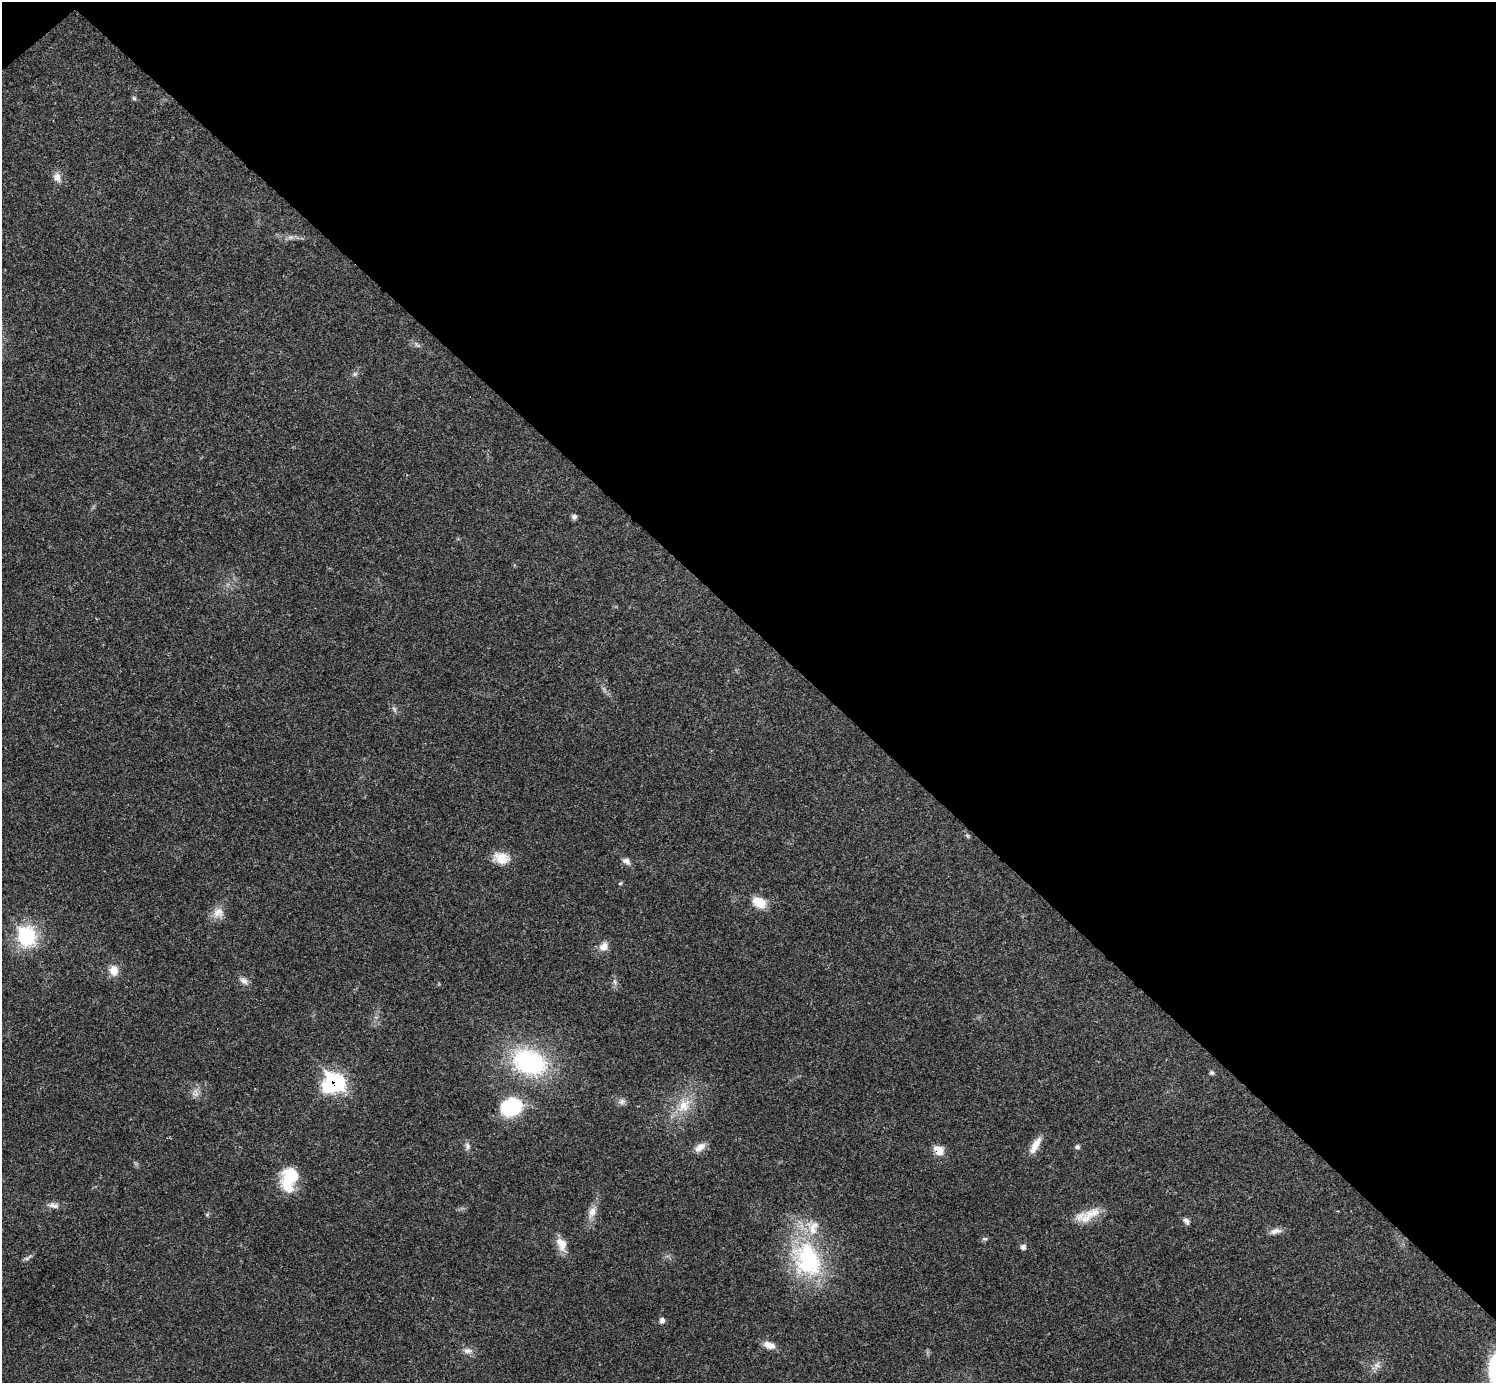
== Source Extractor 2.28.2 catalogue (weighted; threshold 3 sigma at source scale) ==
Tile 3 of 4 x 4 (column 3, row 1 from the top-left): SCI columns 2989-4482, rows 4303-5683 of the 5984 x 5984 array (HDU 1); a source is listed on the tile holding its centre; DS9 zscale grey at full resolution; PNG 1498 x 1385 px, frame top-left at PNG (2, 2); no overlay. Shown black and unused: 46% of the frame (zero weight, under 3 of 4 exposures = <1% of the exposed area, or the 3 px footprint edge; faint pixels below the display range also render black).
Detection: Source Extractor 2.28.2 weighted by HDU 2 'WHT'; one run over the whole footprint, this tile lists its part. Background 0.021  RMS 0.0022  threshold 0.00997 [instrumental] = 3 sigma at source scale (4.5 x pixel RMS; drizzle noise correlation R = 1.50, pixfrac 1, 0.05/0.05 arcsec/px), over >= 5 px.
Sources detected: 49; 1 too faint to see at this stretch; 1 inside a brighter object's white glare — not listed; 1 inside a brighter listed object's ellipse — not listed separately; the other 46 listed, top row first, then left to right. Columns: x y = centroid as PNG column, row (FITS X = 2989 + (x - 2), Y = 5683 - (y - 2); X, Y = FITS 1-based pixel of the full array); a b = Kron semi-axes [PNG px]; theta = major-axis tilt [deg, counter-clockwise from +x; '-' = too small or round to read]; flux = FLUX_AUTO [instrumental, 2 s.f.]
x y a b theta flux
134 98 6 5 - 0.46
57 177 15 10 -62 1.6
291 237 9 6 14 0.84
417 345 13 5 -35 0.72
355 374 7 5 22 0.53
574 517 7 7 - 0.64
394 709 9 6 -70 0.64
967 836 7 5 -55 0.39
501 858 20 13 -11 4
626 861 10 7 -38 1.2
620 883 5 3 - 0.25
759 902 16 11 -30 4.3
218 913 16 14 40 2.5
27 936 15 13 -71 21
604 946 12 10 50 2
113 970 13 11 -73 2.7
244 981 13 7 -39 1.3
615 982 8 6 -86 0.76
529 1062 34 24 -24 33
1212 1073 6 6 - 0.46
335 1082 11 8 -46 47
195 1093 13 10 89 1.5
622 1101 11 8 -3 0.94
684 1106 26 18 47 6.4
511 1107 28 22 26 12
1035 1145 24 8 61 2.9
467 1146 12 7 86 0.92
700 1147 15 9 35 2
1077 1147 6 6 - 0.55
939 1150 9 7 -51 4.7
289 1179 27 17 79 9.1
53 1205 17 8 -10 1.3
592 1212 19 10 66 2.3
1091 1213 30 13 21 4.7
207 1215 6 4 1 0.31
1186 1221 10 6 -56 0.84
1275 1231 17 7 12 1.4
985 1239 7 5 1 0.49
562 1244 19 11 -68 2.9
1023 1247 7 6 - 0.84
28 1257 14 4 36 0.62
807 1260 55 40 -66 27
662 1320 8 7 - 0.81
769 1345 15 8 -19 2.1
468 1351 15 8 -7 1.3
1376 1366 16 9 43 1.7
Overlapping masked pixels (flux is a lower limit): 2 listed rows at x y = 335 1082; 939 1150